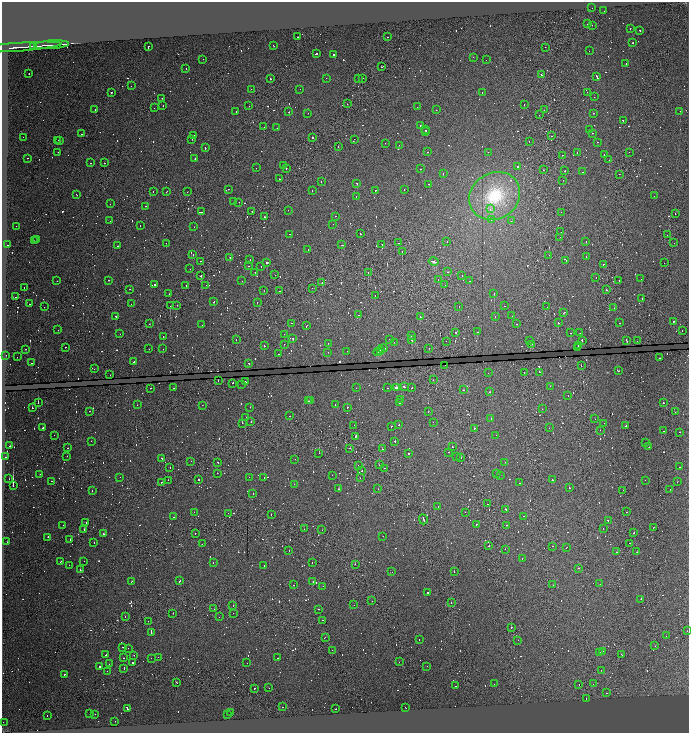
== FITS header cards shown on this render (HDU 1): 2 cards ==
NAXIS1  =                 1373
NAXIS2  =                 1461

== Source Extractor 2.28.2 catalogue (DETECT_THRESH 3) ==
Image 1373 x 1461 px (HDU 1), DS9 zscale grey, zoomed out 1/2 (1 PNG px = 2 x 2 image px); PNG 691 x 735 px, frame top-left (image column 1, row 1461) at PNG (2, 2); each listed source drawn as its Kron ellipse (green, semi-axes under 4 px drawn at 4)
Background 16.5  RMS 1.5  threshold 4.37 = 3 sigma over >= 5 px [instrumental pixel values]
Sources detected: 1343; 474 cannot appear on this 1/2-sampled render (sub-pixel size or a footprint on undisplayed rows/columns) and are neither listed nor drawn; of the other 869, the 500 brightest by FLUX_AUTO listed and drawn (369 fainter detections omitted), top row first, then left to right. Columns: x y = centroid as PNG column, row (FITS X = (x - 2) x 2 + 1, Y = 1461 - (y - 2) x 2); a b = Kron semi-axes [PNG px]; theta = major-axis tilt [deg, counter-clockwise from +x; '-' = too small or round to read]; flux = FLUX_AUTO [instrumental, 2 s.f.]
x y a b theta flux
592 8 2 1 - 510
604 11 2 1 - 5400
587 24 2 2 - 3700
592 25 2 1 - 3600
630 28 2 2 - 850
640 30 2 2 - 2900
297 37 2 1 - 1100
387 37 2 2 - 960
633 43 2 2 - 1400
51 45 17 1 4 2800
34 46 4 1 - 4400
273 46 2 2 - 2700
18 47 43 2 4 12000
148 47 2 1 - 6100
545 47 2 1 - 580
589 51 2 1 - 630
316 54 2 1 - 2000
333 54 2 2 - 1800
473 57 2 1 - 1600
203 59 2 1 - 750
486 60 2 1 - 530
626 64 2 2 - 1400
382 66 3 2 - 3400
186 68 2 1 - 1200
29 73 2 1 - 1400
541 75 2 2 - 4300
597 77 4 2 - 6400
326 78 2 1 - 870
362 78 2 1 - 3700
270 79 2 2 - 5600
359 79 2 1 - 1200
131 86 2 1 - 1300
251 89 2 1 - 990
300 89 2 1 - 660
111 92 2 1 - 2800
482 92 2 2 - 1700
587 92 2 1 - 550
594 97 2 2 - 520
162 98 2 1 - 580
347 104 2 1 - 4000
524 104 2 1 - 2000
163 106 2 2 - 1300
249 106 2 1 - 2800
417 107 2 1 - 520
154 108 2 1 - 910
95 109 2 1 - 1400
436 110 2 2 - 5600
544 110 2 1 - 560
680 111 2 2 - 3000
236 112 2 1 - 900
289 112 2 1 - 5200
308 113 2 2 - 570
593 113 2 1 - 1300
539 115 2 2 - 2200
623 120 2 2 - 1500
420 126 2 2 - 1600
264 127 2 1 - 4700
277 128 2 2 - 2900
590 129 2 1 - 2500
426 130 2 1 - 720
426 132 2 2 - 650
593 133 2 1 - 640
82 134 2 1 - 940
194 135 2 1 - 560
552 136 2 1 - 1300
23 137 2 1 - 3500
312 137 2 2 - 1000
192 139 2 1 - 1400
58 140 2 1 - 1400
354 140 3 1 - 1200
60 141 2 1 - 1200
529 141 2 1 - 1100
597 142 2 2 - 1200
385 143 2 1 - 710
399 145 2 1 - 5500
338 146 2 1 - 1000
205 148 2 2 - 1200
58 152 2 2 - 570
427 152 2 1 - 980
488 152 2 1 - 580
577 152 2 1 - 2000
629 152 2 1 - 650
562 155 2 1 - 2400
604 155 2 2 - 1200
27 158 2 1 - 960
195 158 2 2 - 1500
609 160 2 1 - 950
90 163 2 2 - 1500
104 163 2 1 - 2500
283 165 2 1 - 4900
518 166 2 1 - 2300
256 168 2 1 - 780
286 168 2 1 - 1700
420 169 2 2 - 860
543 170 2 1 - 1100
565 171 2 1 - 16000
583 172 2 2 - 1400
443 174 2 2 - 810
619 174 2 1 - 590
279 179 2 1 - 2000
563 180 2 1 - 640
321 181 2 2 - 910
357 183 2 2 - 12000
429 184 2 2 - 2600
228 189 2 1 - 990
375 190 2 2 - 2500
404 190 2 1 - 710
153 191 2 1 - 630
167 191 2 2 - 2400
312 191 2 2 - 1400
187 192 2 1 - 800
76 194 3 2 - 2200
356 196 2 1 - 600
495 196 26 23 33 22000
654 196 2 1 - 510
234 202 2 1 - 2100
239 202 2 1 - 1400
110 204 2 1 - 940
145 206 2 1 - 1900
490 209 3 3 - 610
288 210 2 2 - 1700
252 211 2 1 - 3700
201 212 3 1 - 4500
561 212 2 1 - 520
675 214 2 1 - 1400
336 216 2 1 - 1400
265 217 2 1 - 690
491 220 2 1 - 640
110 221 2 1 - 520
511 221 2 1 - 870
333 224 2 1 - 820
140 225 2 2 - 2000
16 226 2 1 - 550
194 227 2 1 - 1100
561 232 2 1 - 770
290 234 2 1 - 670
360 234 2 1 - 680
667 235 2 1 - 610
560 237 2 1 - 560
37 239 2 1 - 1600
34 241 2 1 - 740
447 242 2 1 - 1800
586 242 2 2 - 530
166 243 2 1 - 1800
398 243 2 1 - 3200
674 243 2 1 - 750
7 245 2 1 - 1100
342 245 2 2 - 960
382 245 2 1 - 2400
118 246 2 1 - 2100
308 250 2 1 - 590
402 251 2 1 - 5300
193 254 2 2 - 9300
549 255 2 1 - 1800
586 256 2 2 - 830
230 258 2 1 - 1400
250 260 2 1 - 3000
565 260 3 2 - 1900
200 261 2 2 - 900
267 262 2 2 - 4800
434 262 5 2 - 10000
664 263 2 1 - 700
603 264 2 1 - 10000
248 266 2 1 - 610
261 267 2 2 - 2100
190 269 2 1 - 1400
255 272 2 1 - 3600
368 272 2 2 - 6400
448 272 2 1 - 1300
275 275 2 1 - 910
462 275 2 1 - 1800
201 276 2 1 - 3600
596 278 2 1 - 5400
641 279 2 2 - 2600
109 280 2 2 - 1400
438 280 2 1 - 1200
619 280 2 2 - 2100
57 281 2 2 - 650
242 281 2 2 - 1200
469 281 2 2 - 780
322 282 2 1 - 6000
154 284 2 1 - 4200
206 285 2 1 - 790
445 285 2 1 - 510
186 286 2 1 - 4500
24 288 2 1 - 510
312 288 2 1 - 760
129 289 2 1 - 2500
606 290 2 1 - 2400
264 291 2 1 - 720
279 291 2 1 - 1000
494 293 2 2 - 4900
169 294 2 1 - 960
375 295 2 2 - 3700
15 297 2 2 - 4500
642 298 2 2 - 1000
214 302 2 1 - 7400
257 303 2 1 - 3200
29 304 2 1 - 2700
131 304 2 2 - 600
177 305 2 1 - 560
170 306 2 1 - 3100
459 306 2 1 - 1000
505 306 2 1 - 670
44 307 2 1 - 2200
547 307 2 1 - 1300
614 308 2 1 - 540
564 313 3 2 - 1100
359 315 2 2 - 6100
116 316 2 2 - 2900
512 316 2 1 - 890
420 317 2 2 - 1300
495 317 2 1 - 2400
673 321 2 2 - 690
558 322 2 2 - 4200
292 323 2 1 - 540
620 323 2 2 - 650
149 324 2 1 - 1300
517 324 2 2 - 3000
202 325 2 1 - 990
306 326 2 1 - 2000
58 330 2 2 - 630
682 331 2 1 - 1000
456 332 2 1 - 3500
477 332 2 2 - 2600
571 333 2 2 - 4000
580 333 2 1 - 540
120 334 2 1 - 580
284 334 2 1 - 1400
163 336 2 1 - 5600
411 336 2 1 - 670
293 338 2 2 - 3400
390 339 2 2 - 800
236 340 2 1 - 550
412 340 3 2 - 6100
530 340 2 1 - 6500
582 340 3 2 - 3400
626 340 4 2 - 1800
446 341 2 1 - 1500
637 341 2 1 - 2800
394 342 2 1 - 1200
328 343 2 1 - 970
284 344 2 1 - 1200
532 344 2 1 - 820
579 345 3 2 - 5000
264 346 2 2 - 1600
66 347 2 1 - 530
429 348 2 1 - 540
578 348 3 2 - 4300
26 349 2 1 - 1000
149 349 2 1 - 580
163 349 2 2 - 1300
383 349 4 2 - 7700
380 350 3 1 - 4700
347 351 2 1 - 550
328 352 2 1 - 920
378 352 4 2 - 7000
279 354 2 2 - 1200
6 355 2 1 - 990
17 357 2 1 - 1300
660 358 2 2 - 530
134 362 2 2 - 950
32 363 2 2 - 730
249 363 2 2 - 1800
445 365 2 1 - 520
581 366 2 1 - 560
94 369 2 1 - 1100
618 371 3 2 - 3200
524 372 2 1 - 740
539 372 2 2 - 1300
488 373 2 2 - 4400
110 375 2 1 - 2200
433 380 2 1 - 830
218 381 2 1 - 1600
245 382 2 1 - 3900
233 383 2 1 - 11000
242 384 2 1 - 5200
550 386 2 2 - 1000
404 387 2 2 - 2600
151 388 2 1 - 1300
174 388 2 2 - 1300
356 388 2 1 - 2800
387 388 2 1 - 5400
396 388 2 2 - 3000
412 388 2 1 - 1900
463 390 2 2 - 1900
489 392 2 2 - 4900
568 396 2 1 - 660
311 400 2 1 - 830
401 400 2 2 - 4600
309 401 2 2 - 1700
664 402 2 2 - 1600
38 403 2 1 - 6400
400 403 2 1 - 1100
335 404 2 2 - 770
137 405 2 2 - 910
202 405 2 1 - 1400
250 407 2 2 - 1900
347 407 2 2 - 1100
32 408 2 2 - 1900
542 409 2 1 - 970
89 411 2 1 - 600
428 412 2 1 - 860
675 412 2 1 - 650
290 416 2 2 - 3100
246 417 2 1 - 620
491 419 2 2 - 1500
595 419 2 1 - 890
251 422 2 2 - 1100
433 422 2 1 - 830
242 423 2 1 - 3100
604 423 2 1 - 590
354 425 2 1 - 690
399 425 2 2 - 1500
392 426 2 2 - 2400
626 426 3 1 - 1000
43 427 2 1 - 1100
474 428 2 2 - 1400
549 428 2 2 - 1300
600 430 2 1 - 720
664 431 2 1 - 600
679 432 2 2 - 840
54 435 2 1 - 1000
496 435 2 1 - 780
356 436 2 1 - 4000
91 441 2 1 - 950
395 441 2 1 - 12000
646 442 2 1 - 660
10 446 2 1 - 940
452 447 2 1 - 1800
649 447 2 1 - 2700
68 448 2 1 - 1100
350 448 2 2 - 2700
382 449 2 2 - 700
449 452 2 2 - 780
319 453 2 1 - 3200
408 454 2 2 - 2500
67 456 2 1 - 550
457 456 2 2 - 920
6 457 2 2 - 1000
161 458 2 2 - 2100
461 458 2 1 - 1600
295 459 2 1 - 680
191 461 2 1 - 530
218 462 2 2 - 650
505 462 2 1 - 570
358 465 2 1 - 600
379 465 2 1 - 1000
170 467 2 1 - 4000
680 467 2 2 - 700
385 468 2 1 - 1600
362 471 2 1 - 580
217 473 2 2 - 940
39 474 2 1 - 770
496 474 2 2 - 1800
332 475 2 1 - 550
500 475 2 1 - 830
120 477 2 2 - 3100
249 477 2 1 - 1300
264 478 2 1 - 1700
360 478 2 1 - 1400
9 479 2 2 - 1500
199 479 2 1 - 2300
168 480 2 2 - 1800
552 480 2 2 - 19000
645 480 2 1 - 540
51 481 2 2 - 670
162 482 2 1 - 1000
677 482 2 1 - 4000
519 483 2 2 - 1400
294 484 2 2 - 1500
13 485 2 2 - 39000
569 488 2 2 - 2900
339 489 2 1 - 3800
378 489 2 1 - 630
670 489 2 1 - 1300
92 490 2 2 - 520
623 490 2 1 - 640
253 493 2 2 - 1500
488 504 2 1 - 600
438 507 2 2 - 2200
505 509 2 2 - 3400
194 512 2 1 - 1100
465 512 2 1 - 520
626 512 2 1 - 870
228 514 3 1 - 1100
271 514 2 1 - 530
524 516 2 2 - 930
173 517 2 1 - 950
423 519 5 1 - 13000
608 521 3 2 - 3000
86 522 2 1 - 610
476 524 2 1 - 1800
63 525 2 1 - 1400
506 525 2 1 - 540
654 528 3 2 - 1200
304 529 2 1 - 540
603 529 2 2 - 700
84 530 2 1 - 2800
322 530 2 1 - 620
634 532 2 1 - 3600
195 533 2 1 - 1200
103 534 2 1 - 1800
383 536 2 2 - 2700
48 537 2 2 - 1900
70 539 2 1 - 1100
7 542 2 1 - 780
94 542 2 2 - 530
630 543 2 1 - 910
202 544 2 1 - 590
489 546 2 1 - 3400
553 546 2 2 - 1300
566 548 3 1 - 1000
505 549 2 1 - 650
289 551 2 1 - 650
616 552 2 2 - 2800
637 552 2 1 - 1800
522 558 2 2 - 2500
84 561 2 2 - 740
60 562 2 1 - 6300
213 562 2 2 - 1800
312 562 2 1 - 720
355 564 2 1 - 4400
69 565 2 1 - 1300
264 565 2 2 - 530
579 568 2 1 - 1800
80 570 2 1 - 3300
392 572 2 1 - 1300
454 572 2 2 - 6100
132 581 2 1 - 1200
179 581 3 2 - 2800
313 581 2 1 - 2400
600 584 2 1 - 560
293 585 2 2 - 590
553 585 2 2 - 810
323 586 3 1 - 970
427 593 2 2 - 1500
641 599 2 2 - 2900
372 601 2 1 - 900
451 603 2 2 - 2000
354 605 2 2 - 1300
233 606 2 1 - 4400
214 609 2 1 - 680
318 609 2 2 - 870
173 613 2 1 - 2900
233 613 2 2 - 730
125 617 2 1 - 1200
219 617 2 1 - 800
323 620 2 2 - 2900
148 621 2 2 - 540
511 627 2 1 - 2300
687 631 2 1 - 640
151 632 4 2 - 11000
666 636 2 1 - 910
325 637 2 1 - 2900
419 639 2 1 - 530
518 640 2 1 - 770
655 646 2 2 - 750
123 647 2 2 - 2200
128 648 2 1 - 740
332 650 2 1 - 540
603 651 2 2 - 2400
600 653 2 2 - 1200
106 655 2 2 - 1300
134 655 2 2 - 6000
621 655 2 1 - 1200
158 657 2 1 - 1400
124 658 2 2 - 920
151 658 2 1 - 680
278 658 2 2 - 1100
399 662 2 1 - 700
132 663 2 2 - 2800
247 663 2 1 - 840
109 664 2 1 - 810
99 666 2 2 - 3400
427 666 2 1 - 2200
124 668 3 1 - 1100
601 670 2 1 - 860
107 671 2 1 - 1000
65 674 2 2 - 580
177 683 2 1 - 3500
494 684 2 2 - 740
579 684 2 1 - 1100
593 684 2 1 - 580
456 686 2 1 - 830
254 688 2 2 - 2000
269 688 2 1 - 1300
607 693 2 1 - 560
586 698 2 1 - 3200
282 707 2 1 - 2900
405 708 2 1 - 860
127 709 4 2 - 10000
336 709 2 2 - 3200
90 713 2 2 - 3400
231 713 2 2 - 2000
95 714 2 2 - 570
227 714 2 2 - 1700
47 715 2 1 - 1200
115 721 2 1 - 4000
3 722 2 1 - 2000
At the frame edge (FLAGS 8, measured only in part): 1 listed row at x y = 687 631
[369 fainter detections neither listed nor drawn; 474 sub-pixel or undisplayed-footprint detections neither listed nor drawn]